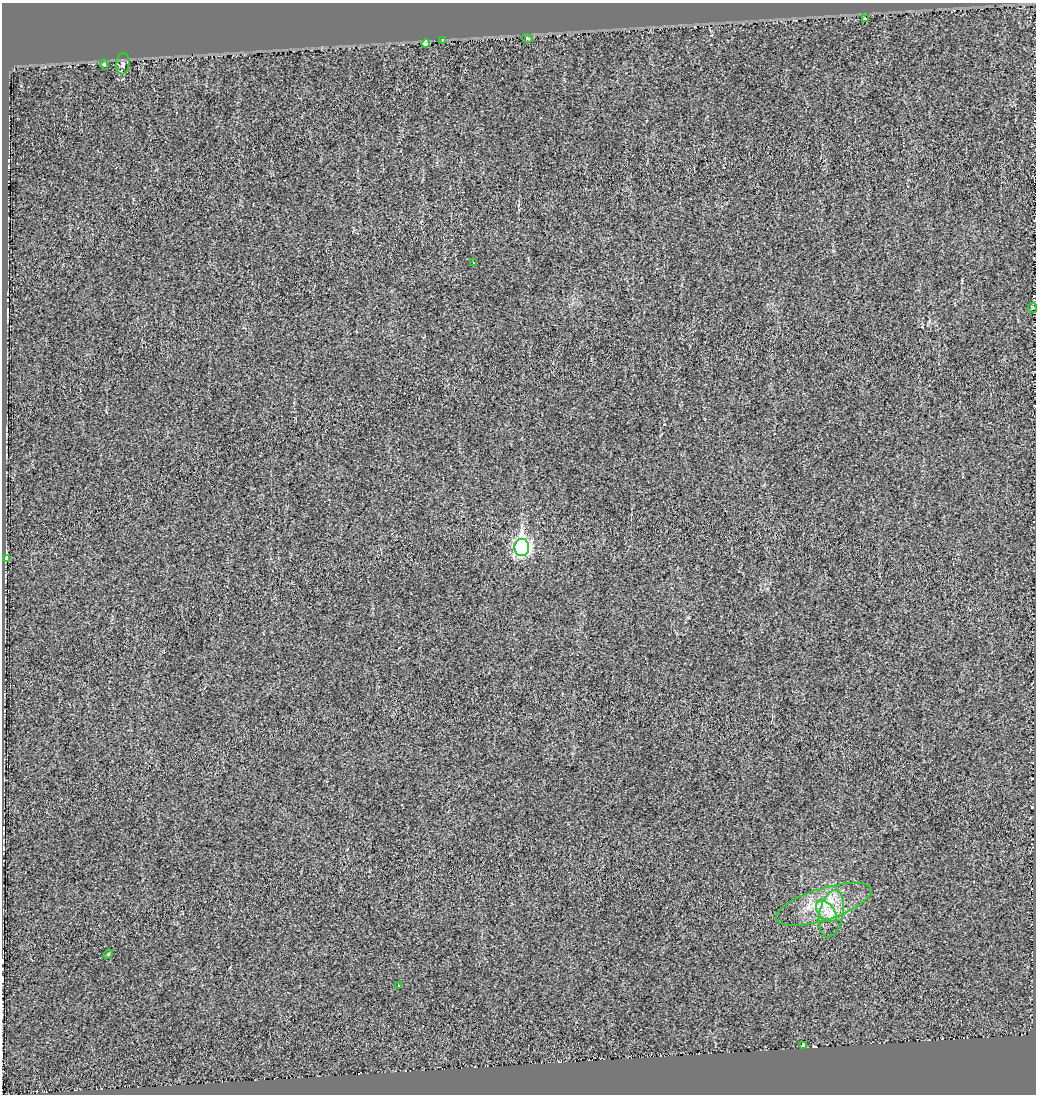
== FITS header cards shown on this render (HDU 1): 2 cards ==
NAXIS1  =                 1034
NAXIS2  =                 1092

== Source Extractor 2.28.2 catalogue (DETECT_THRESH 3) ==
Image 1034 x 1092 px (HDU 1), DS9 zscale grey, 1 PNG px = 1 image px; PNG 1038 x 1096 px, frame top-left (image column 1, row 1092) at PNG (2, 3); each listed source drawn as its Kron ellipse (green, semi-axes under 4 px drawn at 4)
Background 8.01e-04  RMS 0.015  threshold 0.0455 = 3 sigma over >= 5 px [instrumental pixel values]
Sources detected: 16; all 16 listed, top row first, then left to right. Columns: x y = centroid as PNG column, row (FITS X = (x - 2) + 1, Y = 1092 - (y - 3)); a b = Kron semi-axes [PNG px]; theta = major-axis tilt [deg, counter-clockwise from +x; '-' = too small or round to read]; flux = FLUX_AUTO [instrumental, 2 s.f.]
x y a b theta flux
865 18 4 3 - 2.7
527 38 5 4 - 1.1
442 41 3 2 - 0.75
426 43 4 4 - 42
104 64 5 4 - 1.4
123 64 11 6 82 4
474 262 3 2 - 1.9
1033 308 5 4 - 1.3
522 547 9 7 89 300
7 558 4 3 - 36
824 904 50 16 18 44
826 911 13 7 -47 7.9
831 914 24 12 78 18
108 954 5 4 - 1.1
399 985 3 2 - 0.85
804 1046 4 3 - 9.2